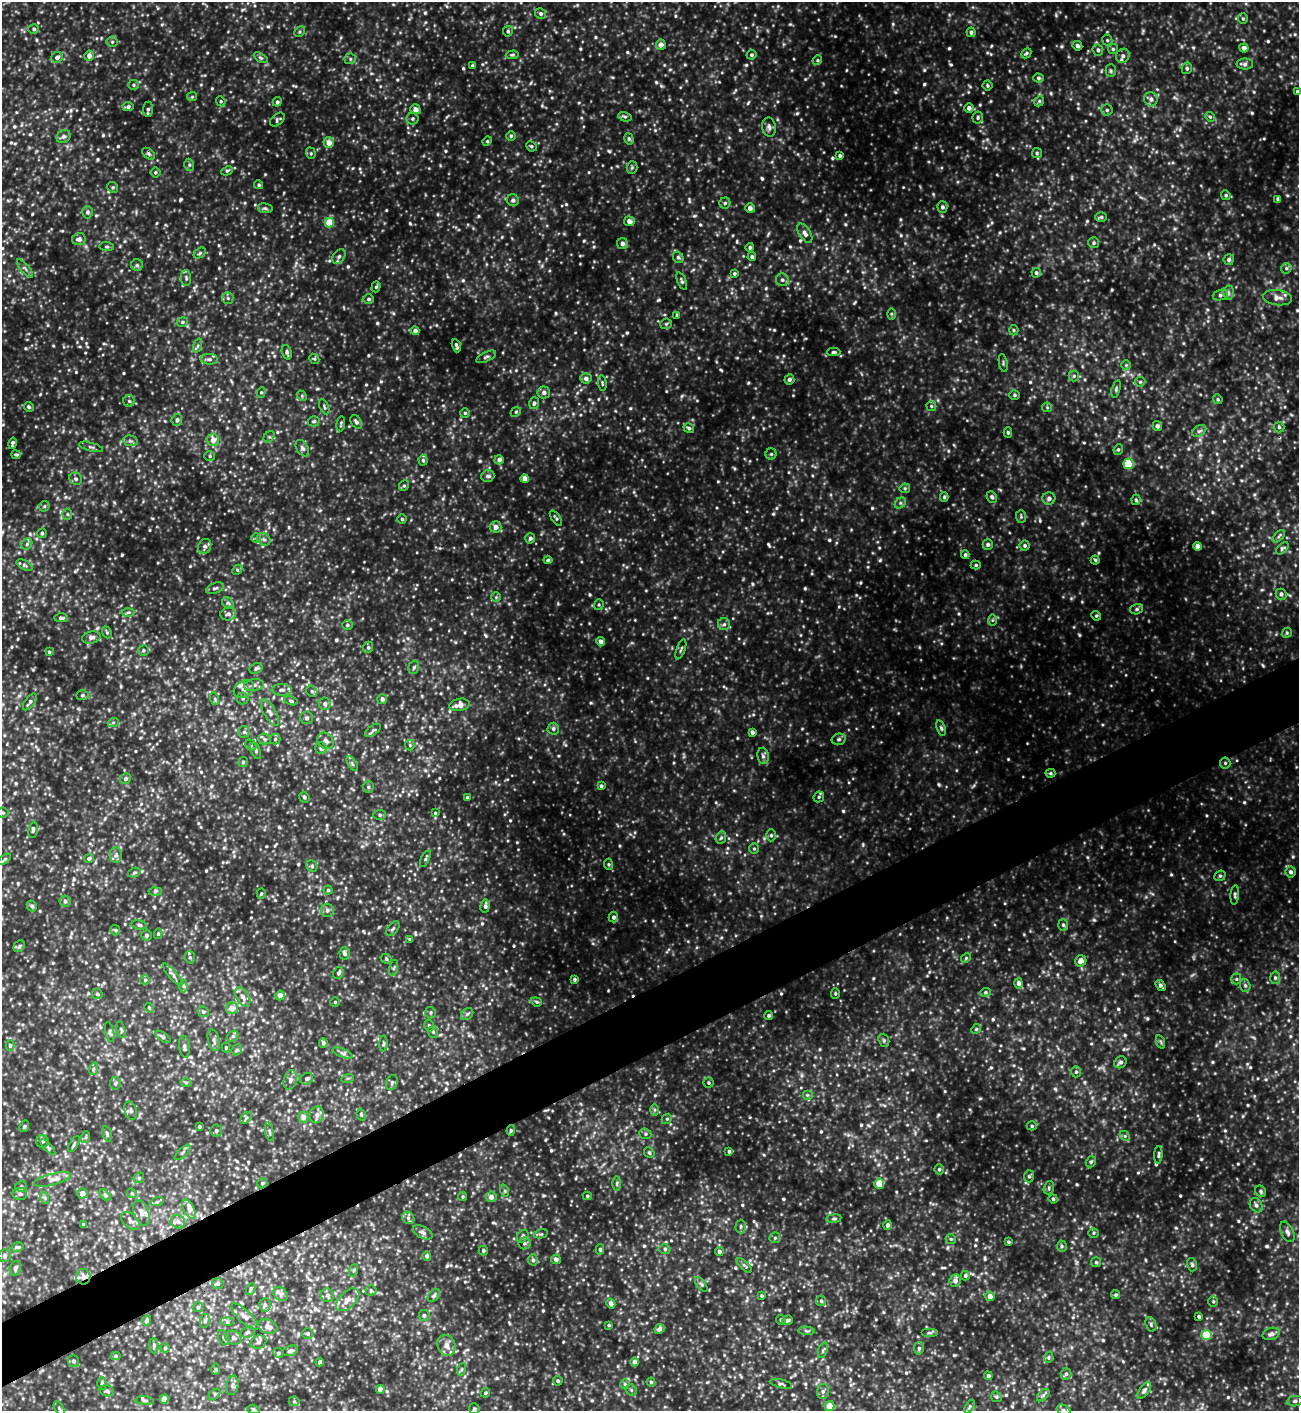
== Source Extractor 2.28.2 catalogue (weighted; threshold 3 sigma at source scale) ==
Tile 7 of 4 x 4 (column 3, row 2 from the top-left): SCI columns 2883-4179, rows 2821-4229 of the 5629 x 5640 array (HDU 1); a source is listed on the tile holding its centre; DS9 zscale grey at full resolution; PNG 1301 x 1413 px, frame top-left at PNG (2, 2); each listed source drawn as its Kron ellipse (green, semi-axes under 4 px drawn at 4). Shown black and unused: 5% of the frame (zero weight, under 3 of 4 exposures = <1% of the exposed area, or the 3 px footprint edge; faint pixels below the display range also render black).
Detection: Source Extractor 2.28.2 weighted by HDU 2 'WHT'; one run over the whole footprint, this tile lists its part. Background 0.126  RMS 0.02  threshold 0.0878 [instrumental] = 3 sigma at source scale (4.5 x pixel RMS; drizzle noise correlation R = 1.50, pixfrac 1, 0.05/0.05 arcsec/px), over >= 5 px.
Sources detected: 889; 1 cosmic-ray / hot-pixel residue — neither listed nor drawn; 8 inside a brighter listed object's ellipse — not listed separately; of the other 880, all 500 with FLUX_AUTO >= 2.57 (the completeness limit of this list) listed and drawn (380 fainter detections not listed), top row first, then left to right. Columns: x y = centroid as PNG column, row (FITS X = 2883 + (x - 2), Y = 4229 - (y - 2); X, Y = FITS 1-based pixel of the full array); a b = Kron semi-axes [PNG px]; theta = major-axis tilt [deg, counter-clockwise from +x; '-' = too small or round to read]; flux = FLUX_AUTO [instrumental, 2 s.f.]
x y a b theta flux
541 13 5 5 - 4.4
1243 18 5 5 - 3
34 29 5 4 - 3.3
508 31 5 5 - 3.5
300 32 6 5 - 2.9
971 32 4 4 - 4.6
1107 40 5 5 - 2.9
112 42 5 5 - 3.3
661 45 5 5 - 9.6
1077 46 5 4 - 4.6
1244 48 4 4 - 7.7
1113 49 5 5 - 3.2
1098 50 6 5 - 4.6
1026 53 6 4 45 3.3
512 55 6 4 3 2.9
751 55 5 5 - 3.7
89 56 5 4 - 9.3
1123 56 7 6 - 5.9
57 57 6 5 - 7.6
261 58 8 4 -31 3.4
350 59 5 5 - 3.6
817 60 5 4 - 2.6
1245 64 8 5 0 5
473 65 3 3 - 4.4
1187 68 6 5 - 3.9
1111 71 6 5 - 3.3
1038 78 5 4 - 4
133 85 5 5 - 3.3
987 85 5 5 - 2.9
1297 91 4 3 - 2.8
192 97 5 4 - 2.6
1151 99 7 6 - 7.2
221 101 5 4 - 2.7
1039 101 5 4 - 2.8
277 102 5 4 - 3.5
128 107 5 4 - 5.2
969 108 5 5 - 6.8
148 109 7 5 83 4.4
415 109 5 5 - 11
1107 110 5 5 - 3.5
625 117 7 4 -16 3.3
1210 117 5 4 - 2.7
978 118 6 5 - 3.4
412 119 6 6 - 3.5
277 120 8 5 41 3.7
769 127 9 7 -81 6.8
64 136 7 6 - 5.8
511 136 4 4 - 2.8
629 139 6 4 -74 3.1
487 141 5 4 - 2.6
329 143 5 5 - 14
531 146 5 5 - 3.3
311 153 6 4 -70 2.7
1037 153 5 5 - 2.9
148 154 7 4 -39 3.7
840 155 4 4 - 3.9
189 165 6 5 - 3.1
632 168 6 5 - 3
227 171 6 4 27 2.8
155 172 5 5 - 3.2
259 185 4 4 - 3.1
113 187 6 5 - 3.2
1226 195 5 4 - 2.9
1278 199 4 3 - 4.4
513 200 6 5 - 5.9
725 203 5 5 - 3.8
942 207 5 5 - 4.7
265 208 7 5 -10 3.7
750 208 5 4 - 8.3
87 212 6 5 - 4.7
1101 217 6 5 - 3.9
629 221 5 4 - 8.5
329 222 5 4 - 42
805 233 11 5 -58 7.8
79 239 7 6 - 7.5
622 243 5 5 - 7.3
1094 243 5 5 - 3.4
107 247 7 4 -5 3.2
750 247 4 4 - 3
200 253 7 4 37 3.3
339 256 8 5 50 5.3
678 257 6 5 - 3.7
752 257 4 4 - 4.4
1229 260 5 5 - 4.2
137 265 6 6 - 3.5
25 268 11 3 -49 4
1286 268 5 5 - 3.1
1036 273 5 4 - 4.4
734 274 4 4 - 2.8
186 278 8 5 -89 4.3
782 280 6 6 - 5.3
682 281 9 4 -67 4
376 287 6 4 72 2.9
1228 293 7 5 -88 4.6
1220 295 8 5 18 4.9
228 298 6 5 - 3.9
1277 298 14 7 -7 10
368 299 5 4 - 3.8
891 314 6 4 -89 2.7
677 315 4 4 - 3.9
182 322 6 5 - 3.8
666 324 6 5 - 3
1014 330 5 4 - 2.6
415 331 4 4 - 10
198 346 7 4 70 3.6
456 346 7 3 -73 4
287 352 7 4 -71 4.9
834 352 6 4 1 2.9
486 357 11 4 25 4.6
209 359 8 5 -3 5.9
314 359 5 4 - 2.6
1003 363 9 3 -80 2.7
1126 365 5 5 - 2.9
1074 376 5 5 - 3
586 378 6 5 - 7.4
789 379 5 5 - 5
1140 382 5 5 - 2.6
602 383 8 4 -83 2.8
1116 389 9 3 74 3.1
261 392 5 4 - 2.7
544 392 6 6 - 7.2
1014 395 5 4 - 3.4
302 396 6 4 -48 2.9
1218 399 5 4 - 2.7
129 401 6 5 - 3.6
534 403 6 5 - 4.1
931 406 5 5 - 2.8
29 407 5 4 - 3.9
324 407 8 3 -65 2.9
1047 407 5 4 - 2.7
516 412 5 4 - 2.7
465 413 4 4 - 2.8
177 420 6 5 - 4.8
314 421 6 5 - 3.5
356 422 7 5 -58 5.4
341 424 7 3 83 2.6
1157 426 5 4 - 4.9
1279 427 5 5 - 3.2
689 428 5 4 - 3.8
1199 431 8 5 31 4.3
1008 432 5 4 - 3.4
269 437 6 5 - 3.5
213 440 6 6 - 14
131 441 7 5 -10 4.4
12 443 6 3 77 4.3
91 447 12 3 -15 4.1
302 448 9 5 -56 5.1
1118 449 5 4 - 3.1
771 454 5 5 - 3.2
16 455 4 3 - 3
210 456 5 4 - 3.1
423 460 5 4 - 3.1
499 460 4 4 - 7.2
1128 464 5 5 - 98
488 476 6 5 - 5.4
76 479 6 6 - 4.3
525 479 4 4 - 16
404 486 6 4 67 3.1
905 488 5 5 - 2.9
944 497 4 4 - 2.8
992 497 6 5 - 4
1049 498 6 6 - 6.7
1136 500 5 4 - 3.1
900 503 6 4 45 3.6
44 506 6 4 45 2.7
67 514 5 5 - 2.7
1021 517 6 5 - 3.2
556 518 9 3 -55 3.2
402 519 4 4 - 3
496 527 6 5 - 9.6
42 533 5 4 - 3.7
1279 536 7 3 45 2.9
256 538 5 5 - 2.7
530 538 5 5 - 4.7
264 539 7 6 - 4.9
27 544 6 5 - 3.6
988 544 5 5 - 4.2
205 546 8 6 59 5.6
1025 546 5 5 - 3.8
1198 546 4 4 - 14
1282 548 7 4 44 3.4
965 555 4 3 - 3.3
548 560 4 3 - 2.7
1095 560 4 4 - 2.9
24 565 8 4 -28 3.7
976 565 5 4 - 2.9
237 570 6 4 46 2.9
215 588 9 5 21 4.7
1281 594 6 5 - 5.4
496 597 5 5 - 2.7
228 603 6 5 - 3.8
599 605 5 4 - 2.7
1137 609 6 5 - 3.9
128 612 6 4 3 3
228 614 8 6 15 6.9
1096 616 5 4 - 2.7
61 618 7 4 0 4.5
992 620 6 4 89 2.6
724 624 6 6 - 4.9
347 625 5 4 - 3.2
107 632 6 4 -68 2.7
1287 633 5 4 - 2.9
91 637 9 6 13 7.7
601 642 4 4 - 7.6
368 647 6 4 69 3.3
681 649 10 3 71 2.9
143 650 5 5 - 3.1
49 652 4 4 - 2.6
414 667 7 5 73 3.9
256 668 7 5 29 4.1
254 685 10 6 10 6.3
244 689 11 8 30 9.3
282 690 10 6 -3 6.6
312 691 6 5 - 3.5
82 695 6 5 - 3.3
243 698 6 6 - 3.7
215 699 6 4 -72 2.7
382 699 5 5 - 6.2
291 701 7 4 -14 3.1
30 702 10 5 54 5.3
325 704 6 5 - 5.6
460 705 10 6 11 17
270 712 15 6 -60 8.8
307 718 6 6 - 4.6
113 723 6 3 20 2.7
941 728 8 4 -71 3.5
553 729 6 5 - 5
373 730 9 4 37 3.9
244 732 6 6 - 3.6
752 732 4 4 - 6
265 739 6 5 - 3.9
275 739 5 5 - 3.7
839 739 7 5 15 4.1
326 741 9 7 -46 7.4
251 745 6 5 - 3.3
410 745 5 5 - 2.6
321 748 6 6 - 8.9
256 751 8 4 -67 3.8
763 756 8 5 -80 5.5
243 762 5 5 - 2.6
1225 763 5 5 - 3.3
352 764 8 4 -59 3.4
1050 773 5 4 - 2.7
125 779 6 5 - 4.7
601 786 4 4 - 3.6
368 787 6 5 - 3
304 797 5 5 - 3.5
819 797 6 5 - 3.1
467 798 3 3 - 4.4
3 813 5 5 - 3.3
435 813 4 4 - 2.6
380 815 6 5 - 3.6
33 830 8 4 80 4.4
771 835 6 5 - 3.5
721 838 6 5 - 3.7
754 849 5 5 - 2.8
116 855 8 6 -83 5.1
89 858 5 4 - 4.2
5 859 7 4 36 3.6
425 859 9 4 64 3.8
608 864 5 4 - 2.7
312 866 6 5 - 3.2
1291 872 5 5 - 5.2
134 873 6 4 18 2.9
1220 876 6 5 - 3.2
328 890 4 4 - 2.8
155 891 6 4 2 3
261 894 5 4 - 2.6
1235 895 9 4 86 3.9
65 901 6 5 - 5.2
32 906 6 5 - 4.3
485 906 7 4 80 6.3
327 910 7 6 - 5.6
613 917 5 4 - 4.9
139 925 8 4 -10 4.2
1063 925 6 5 - 3.8
393 929 8 5 51 4
115 930 5 5 - 2.7
158 934 5 4 - 3.4
147 935 5 5 - 3.7
410 939 4 3 - 2.7
19 946 6 5 - 3.4
345 953 6 5 - 5.5
190 957 6 5 - 3.4
966 958 5 4 - 2.6
386 959 5 4 - 2.7
1081 961 6 5 - 14
394 968 8 3 76 3
338 973 6 5 - 4.8
173 974 14 4 -50 5.3
1275 978 6 5 - 4.2
574 979 3 3 - 3.2
1236 979 5 5 - 2.6
145 980 5 5 - 3.1
1019 983 5 4 - 7.4
184 986 6 4 -89 3.4
1161 986 6 4 -55 5.7
1245 986 6 5 - 3.9
985 992 5 4 - 2.6
835 993 5 4 - 2.6
97 994 6 5 - 2.8
280 995 5 4 - 13
243 997 10 6 -61 9.9
335 1002 5 5 - 2.6
536 1002 5 4 - 2.6
149 1008 5 4 - 2.6
232 1008 6 6 - 16
203 1012 6 5 - 3.3
430 1013 6 5 - 3.3
467 1014 7 5 44 4.2
769 1015 5 4 - 3.4
429 1026 6 4 -76 3.5
976 1029 5 4 - 2.6
121 1030 8 3 -72 2.8
110 1032 10 4 -78 4.3
433 1032 6 5 - 3.5
233 1036 6 4 43 3.6
163 1037 9 4 -35 4
214 1040 11 5 -77 6.3
884 1040 7 5 -71 3.3
1161 1042 7 4 -71 2.7
323 1043 5 4 - 5.4
383 1044 8 4 89 2.8
10 1045 5 4 - 3.7
184 1047 11 5 -82 6.7
226 1048 5 4 - 3.1
237 1050 6 5 - 3.3
343 1053 10 4 -22 5.3
1120 1062 6 5 - 5.3
93 1069 6 4 72 3
1076 1072 5 5 - 3.4
348 1078 6 4 17 2.7
307 1079 6 5 - 4.4
290 1080 10 6 76 7
186 1082 6 4 0 2.9
115 1083 6 5 - 3.9
392 1083 8 5 71 4.8
708 1083 5 5 - 3.1
807 1095 5 5 - 3.2
654 1110 6 4 -90 3.2
131 1111 9 6 -74 5.2
317 1115 8 7 - 8.2
361 1115 6 4 -71 2.8
303 1117 5 5 - 10
246 1118 7 4 46 3.5
667 1119 5 4 - 2.7
24 1126 6 4 69 3.1
1032 1126 5 4 - 3
199 1127 4 3 - 3.1
511 1130 5 4 - 2.9
216 1131 6 5 - 4.2
269 1132 9 4 -76 3.7
107 1134 8 4 -74 3.3
645 1134 6 5 - 3.6
1125 1136 5 4 - 3
86 1137 6 4 72 2.6
42 1141 6 6 - 4.4
74 1144 9 3 61 2.7
48 1147 10 4 -47 3.6
729 1151 4 3 - 4
183 1152 10 4 44 4
649 1153 6 5 - 3.1
1158 1155 8 3 86 3.6
1091 1162 6 5 - 3.6
939 1169 5 4 - 3.3
1029 1176 6 5 - 3.4
139 1178 6 5 - 2.9
53 1179 19 5 14 12
262 1183 5 5 - 3.2
617 1183 7 4 90 3.7
879 1184 5 5 - 26
21 1186 5 5 - 3.2
1049 1188 7 5 73 3.5
505 1191 6 4 -72 2.9
1261 1191 6 5 - 3.5
82 1193 5 5 - 10
132 1193 5 4 - 2.7
20 1194 7 6 - 5.6
105 1195 7 4 -46 3.2
587 1196 4 4 - 2.7
463 1197 4 4 - 2.7
491 1197 5 5 - 11
45 1198 6 4 -72 3.4
1053 1199 4 4 - 3.7
157 1202 6 4 19 3.3
1256 1205 7 6 - 5.8
189 1209 10 5 -63 7.9
141 1213 13 7 -71 11
408 1218 7 5 -48 5.2
834 1219 7 4 8 3.2
130 1221 11 6 -42 6.6
178 1222 7 6 - 7.1
83 1225 3 3 - 3.4
888 1225 5 4 - 5.2
741 1226 7 5 89 4
423 1232 11 6 -27 7.2
1287 1232 11 6 -64 6.5
1093 1233 5 5 - 2.7
541 1234 7 4 13 2.7
523 1236 7 5 56 4.3
775 1238 6 5 - 2.9
951 1239 5 5 - 2.9
1008 1242 3 3 - 2.8
524 1243 6 6 - 3.9
1062 1246 5 5 - 3.2
18 1247 6 4 14 3.1
600 1249 5 4 - 3.2
665 1249 5 5 - 3.8
483 1250 5 4 - 3.7
719 1252 4 4 - 6.2
5 1256 6 6 - 4.8
427 1256 4 4 - 4.9
556 1259 5 5 - 7.2
533 1260 6 5 - 4.6
1096 1262 5 5 - 2.9
744 1265 9 4 -44 3.7
1192 1265 6 5 - 3.3
15 1268 7 5 73 5.2
354 1270 6 4 71 2.6
965 1276 5 4 - 3.7
83 1277 8 7 - 9.4
955 1281 6 5 - 8.6
218 1284 6 5 - 4.5
701 1284 8 4 -54 3.9
251 1289 6 4 63 3.1
371 1290 5 5 - 3
281 1294 8 6 -38 6.8
327 1295 7 6 - 5.9
1116 1295 4 4 - 2.7
434 1296 7 5 48 3.6
762 1296 3 3 - 2.8
990 1296 5 4 - 12
348 1300 14 8 43 14
821 1301 5 5 - 3.3
1213 1301 5 5 - 2.8
611 1304 5 4 - 6.8
265 1305 7 5 84 5.4
198 1307 5 5 - 3
424 1315 5 5 - 4.4
245 1317 18 6 -43 13
1199 1317 4 3 - 4
147 1320 5 4 - 5
781 1320 5 4 - 3.4
787 1320 5 4 - 4.6
205 1321 7 5 83 3.4
227 1322 6 4 -1 3.5
1151 1324 7 5 -72 4
609 1325 3 3 - 2.6
267 1326 10 7 -20 12
659 1329 5 4 - 6.4
806 1331 8 3 -5 2.9
248 1332 7 5 18 4.3
307 1333 5 5 - 3.5
929 1333 8 4 0 3.7
1271 1334 9 6 17 7.7
1206 1335 5 5 - 77
224 1338 8 5 -61 4.5
233 1338 8 6 -26 6.4
258 1342 8 6 24 5.2
446 1345 11 8 -66 14
154 1346 8 4 -88 3.4
165 1348 5 4 - 3.1
919 1348 6 5 - 4.3
823 1350 8 4 71 3.5
291 1351 7 5 18 5.2
278 1353 5 4 - 2.6
116 1356 5 4 - 3.1
1049 1357 6 3 71 2.6
73 1361 6 5 - 4.5
320 1362 4 3 - 4.6
635 1362 4 4 - 7.4
216 1369 6 4 -89 3
462 1369 6 4 71 2.7
1066 1374 6 5 - 4.3
988 1376 4 4 - 4.3
558 1381 5 4 - 3.7
651 1382 4 4 - 2.9
102 1384 6 4 87 3
625 1384 5 4 - 2.9
781 1384 11 4 -13 4.1
232 1385 10 6 79 6.3
380 1389 4 4 - 11
631 1390 6 5 - 3.3
1144 1390 10 4 55 4.6
107 1391 7 5 -15 4.4
823 1391 7 6 - 5.2
485 1393 5 4 - 3.2
215 1394 7 4 44 3.1
1043 1395 7 4 45 3.7
996 1397 6 5 - 2.9
164 1399 4 4 - 18
144 1400 9 4 -5 3.9
294 1401 5 5 - 2.8
1295 1401 7 5 10 4.6
830 1406 5 5 - 21
970 1406 7 4 59 3.3
59 1408 8 3 -60 3.1
253 1409 6 4 -18 2.8
474 1409 5 5 - 4.4
1063 1410 7 5 -27 4.6
Overlapping masked pixels (flux is a lower limit): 2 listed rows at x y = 1225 763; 83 1277
Isophote crosses this tile's border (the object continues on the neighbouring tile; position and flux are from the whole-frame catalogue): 2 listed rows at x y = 1297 91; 1063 1410
Unlisted compact peaks at least as high as the median listed source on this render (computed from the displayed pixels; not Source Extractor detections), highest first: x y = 591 703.